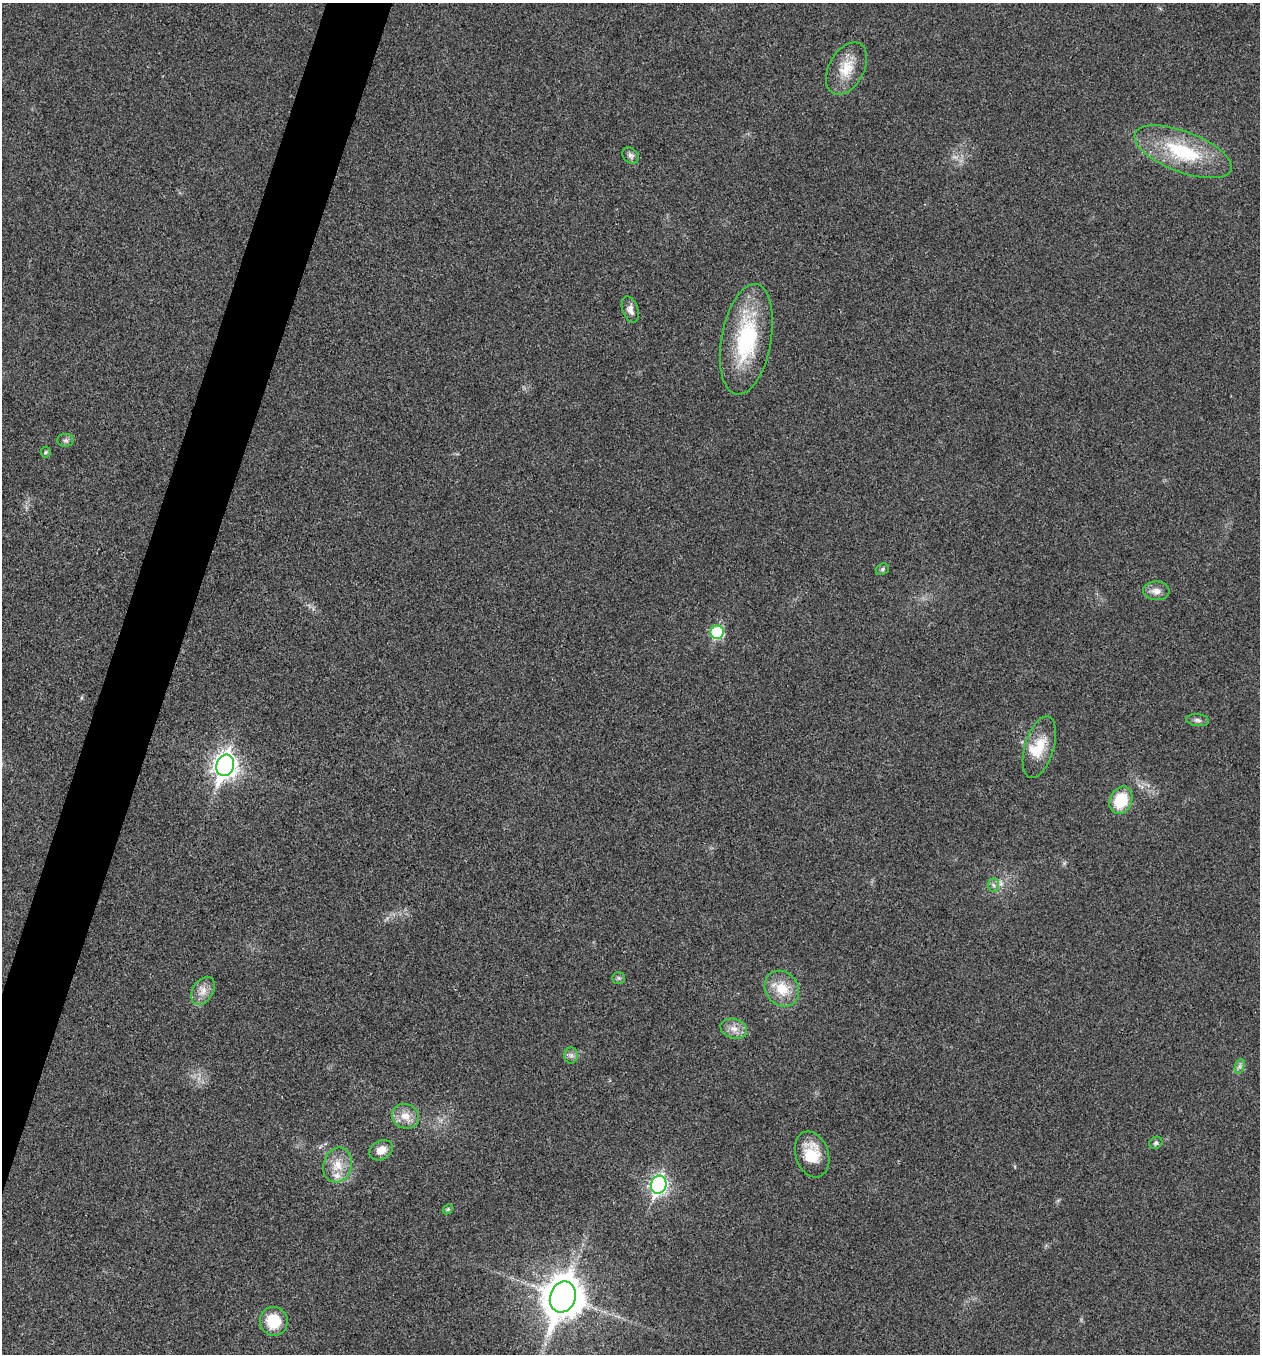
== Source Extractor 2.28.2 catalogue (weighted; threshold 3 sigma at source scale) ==
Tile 7 of 4 x 4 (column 3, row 2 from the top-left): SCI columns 2781-4038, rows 2707-4058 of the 5430 x 5417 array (HDU 1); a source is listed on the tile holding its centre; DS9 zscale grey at full resolution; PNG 1262 x 1356 px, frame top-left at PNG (2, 3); each listed source drawn as its Kron ellipse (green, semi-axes under 4 px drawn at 4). Shown black and unused: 4% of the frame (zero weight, under 3 of 4 exposures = <1% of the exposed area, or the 3 px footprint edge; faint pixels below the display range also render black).
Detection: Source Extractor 2.28.2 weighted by HDU 2 'WHT'; one run over the whole footprint, this tile lists its part. Background 0.0205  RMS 0.0057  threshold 0.0256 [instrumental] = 3 sigma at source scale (4.5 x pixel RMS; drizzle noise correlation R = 1.50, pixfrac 1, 0.05/0.05 arcsec/px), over >= 5 px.
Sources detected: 33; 3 inside a brighter listed object's ellipse — not listed separately; the other 30 listed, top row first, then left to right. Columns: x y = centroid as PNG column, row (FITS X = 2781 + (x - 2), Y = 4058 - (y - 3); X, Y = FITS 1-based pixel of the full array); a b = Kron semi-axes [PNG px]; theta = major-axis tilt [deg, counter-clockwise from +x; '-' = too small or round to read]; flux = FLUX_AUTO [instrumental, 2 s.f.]
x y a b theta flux
846 68 28 17 60 14
1183 152 51 20 -21 40
630 155 9 7 -42 2
630 310 13 7 -70 3.4
746 339 56 25 80 54
65 440 8 6 0 1.4
46 452 5 5 - 0.74
882 569 7 5 22 1.2
1156 591 13 9 -1 4.1
717 632 7 6 - 44
1198 720 11 6 -7 2
1039 747 32 14 73 14
225 765 11 8 72 430
1121 800 14 11 65 23
993 885 6 6 - 1.4
619 978 6 5 - 1.2
782 989 19 16 -52 13
203 991 15 10 58 5.3
734 1029 14 9 -16 4.9
571 1056 8 7 - 2.1
1240 1066 7 4 72 1.4
405 1116 14 12 -21 7
1156 1143 7 5 36 1.2
381 1150 12 9 30 6
812 1154 23 16 -71 15
337 1165 18 14 74 9.5
659 1185 9 7 72 180
448 1209 6 4 44 0.85
563 1297 16 12 71 1400
274 1321 14 14 - 18